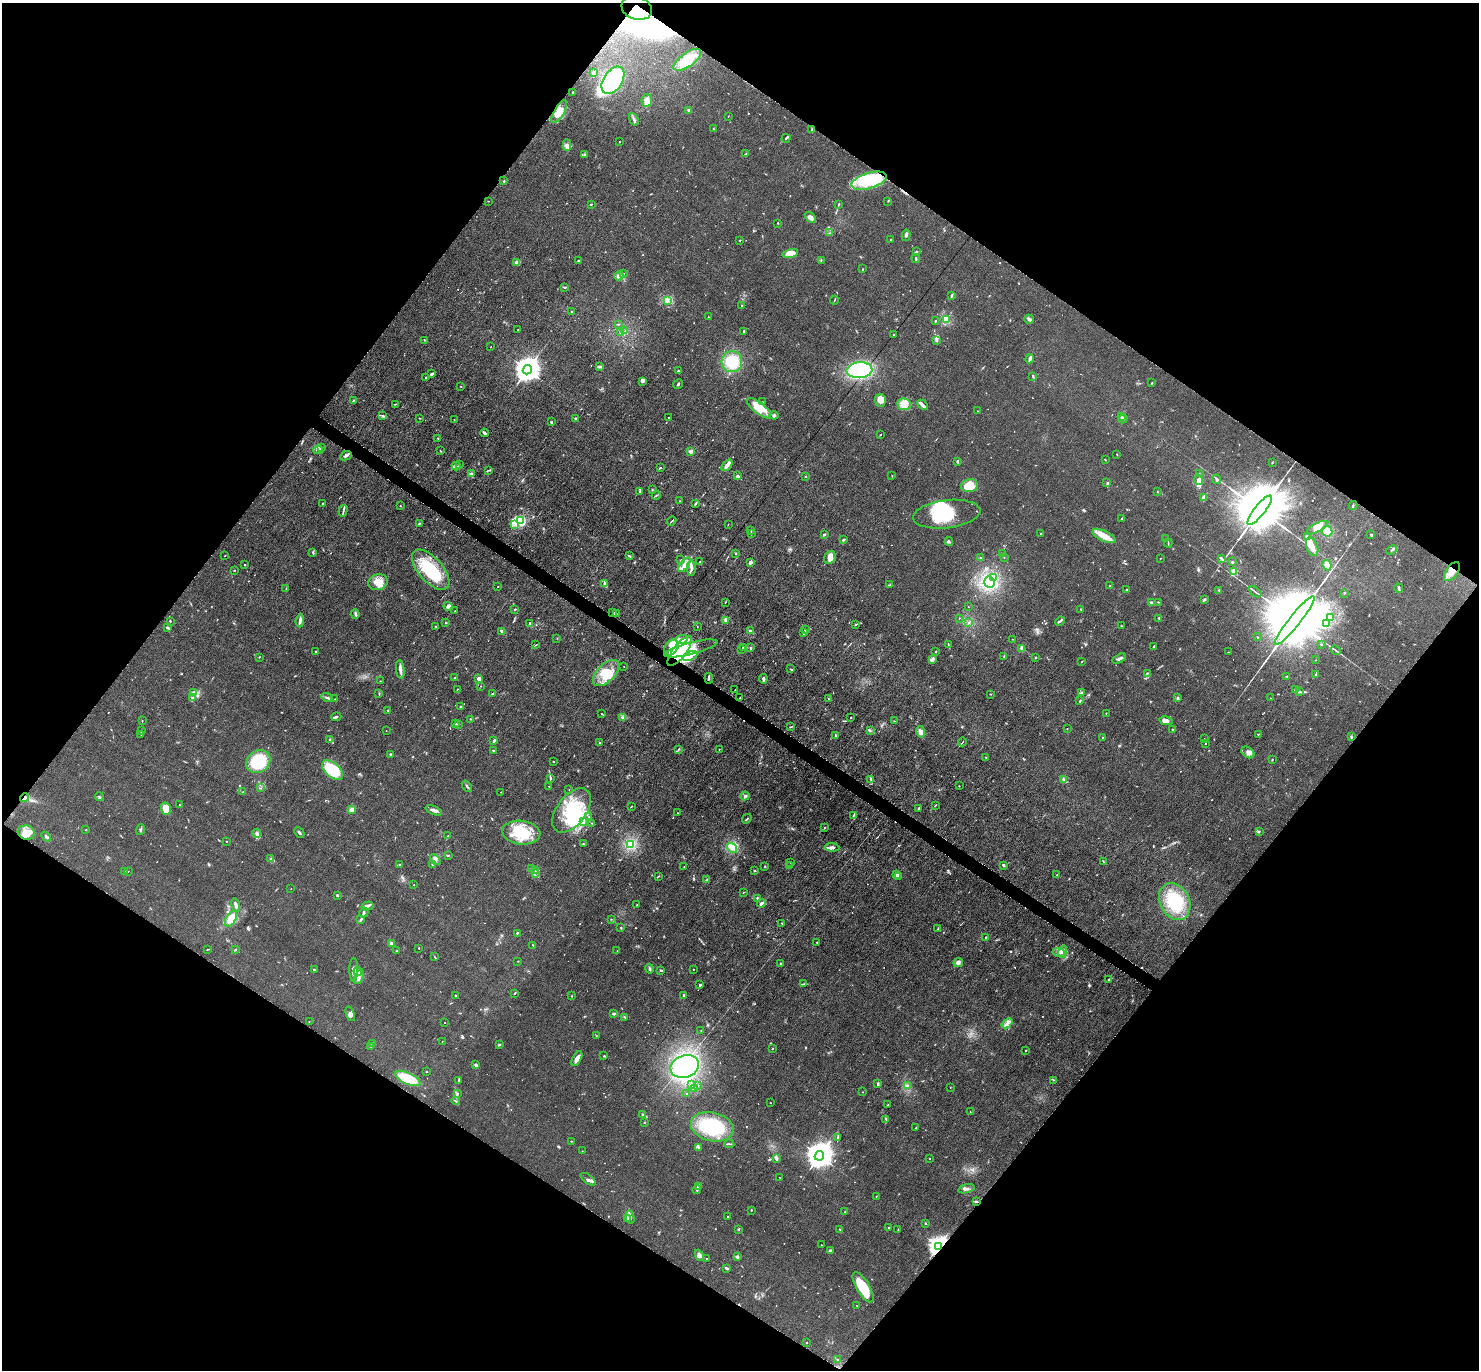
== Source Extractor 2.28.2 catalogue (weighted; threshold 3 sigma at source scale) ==
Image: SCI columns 44-5951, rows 447-5918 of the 6080 x 6070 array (HDU 1 of 3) = the unmasked area's bounding box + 8 px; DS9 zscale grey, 4 x 4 block average (1 PNG px = mean of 4 x 4 image px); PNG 1481 x 1372 px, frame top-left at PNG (2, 3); each listed source drawn as its Kron ellipse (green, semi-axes under 4 px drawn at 4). Shown black and unused: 50% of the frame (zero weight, under 3 of 6 exposures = <1% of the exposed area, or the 3 px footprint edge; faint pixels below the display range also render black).
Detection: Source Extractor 2.28.2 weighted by HDU 2 'WHT'. Background 0.034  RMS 0.0039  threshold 0.0158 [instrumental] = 3 sigma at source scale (4.09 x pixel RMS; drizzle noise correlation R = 1.36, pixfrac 0.8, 0.05/0.05 arcsec/px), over >= 5 px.
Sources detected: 964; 11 too faint to see at this stretch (4 x 4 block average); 18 inside a brighter object's white glare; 5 cosmic-ray / hot-pixel residue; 4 long thin detections or spike segments (spike, bleed or trail) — neither listed nor drawn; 24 coinciding with a brighter row at this scale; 82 inside a brighter listed object's ellipse — not listed separately; of the other 820, all 500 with FLUX_AUTO >= 0.796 (the completeness limit of this list) listed and drawn (320 fainter detections not listed), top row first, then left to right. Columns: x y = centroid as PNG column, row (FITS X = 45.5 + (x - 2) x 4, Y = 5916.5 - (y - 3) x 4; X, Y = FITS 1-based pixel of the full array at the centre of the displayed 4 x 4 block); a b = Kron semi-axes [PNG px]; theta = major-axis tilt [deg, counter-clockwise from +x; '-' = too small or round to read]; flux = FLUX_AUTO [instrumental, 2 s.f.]
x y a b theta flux
637 8 15 11 -18 54
687 60 16 6 36 56
593 73 2 2 - 8.5
613 80 15 9 56 150
573 92 2 2 - 2.5
647 100 6 5 - 11
689 110 2 2 - 26
559 112 13 5 60 22
728 116 2 2 - 0.8
634 119 6 3 -68 5.2
713 129 2 2 - 2.1
812 129 3 2 - 2.1
786 138 4 2 - 2.2
619 142 2 2 - 0.96
567 145 6 3 -87 5
746 154 2 2 - 2.4
584 155 2 2 - 1.7
504 181 2 2 - 1.9
869 181 18 8 17 110
488 201 2 2 - 0.88
888 201 2 2 - 0.94
591 204 2 2 - 1.7
839 204 3 2 - 1.6
810 217 6 4 -42 8.7
778 223 2 2 - 1.5
830 233 2 2 - 1
906 235 6 3 80 4.8
891 239 2 2 - 2.3
740 240 2 2 - 1.2
916 252 3 2 - 1.7
790 253 8 4 14 32
916 258 4 2 - 2.7
821 260 3 2 - 1.1
578 261 4 2 - 1.5
517 262 3 2 - 15
862 269 4 2 - 1.4
624 273 2 2 - 0.92
619 276 4 4 - 10
564 287 3 2 - 2.7
951 295 3 2 - 2.6
834 300 4 2 - 1.5
667 301 2 2 - 1.8
741 306 2 2 - 1.4
571 312 2 2 - 1.4
708 317 2 2 - 1.2
946 319 2 2 - 160
1029 319 5 2 - 3.8
935 321 2 2 - 7.3
618 324 3 2 - 1.4
518 330 2 2 - 1.3
625 330 2 2 - 0.93
744 331 3 2 - 1.8
621 332 3 2 - 2.7
894 335 3 2 - 0.97
424 340 2 2 - 1.6
937 341 2 2 - 1
491 347 2 2 - 1.7
1030 359 5 2 - 5
732 362 10 10 - 44
599 367 3 3 - 3.1
527 370 5 4 - 3300
860 370 13 8 4 190
678 371 2 2 - 3.3
432 374 3 2 - 6.9
1033 376 2 2 - 0.94
426 378 2 2 - 1.6
643 381 4 4 - 4.4
1152 383 3 2 - 1.6
678 384 5 2 - 2.1
461 386 2 2 - 0.95
353 400 3 2 - 1.6
880 400 6 5 - 17
763 402 2 2 - 0.96
395 404 3 2 - 1.5
904 404 7 6 - 33
923 405 6 3 -46 7.8
759 408 14 5 -39 32
977 411 2 2 - 0.92
774 415 4 2 - 3.5
383 416 4 2 - 3.4
1121 416 2 2 - 1.5
420 418 2 2 - 1
576 418 3 2 - 3.6
669 418 2 2 - 1.2
1123 419 4 3 - 3.3
454 420 2 2 - 0.81
551 422 3 2 - 4
484 433 4 2 - 8.3
880 435 3 2 - 1.3
438 438 2 2 - 1.1
322 448 2 2 - 0.88
318 450 5 3 - 3.8
440 451 2 2 - 1.2
691 451 2 2 - 41
1117 454 2 2 - 1.1
346 456 6 2 26 4.4
1105 460 2 2 - 1.4
957 462 2 2 - 1.6
1272 463 2 2 - 0.97
460 464 2 2 - 0.94
727 465 6 3 48 10
456 466 4 2 - 3.6
660 468 3 2 - 2
489 470 3 2 - 1.7
471 473 3 2 - 3.2
1199 474 2 2 - 0.96
738 476 4 3 - 4.1
806 476 2 2 - 0.84
892 476 2 2 - 0.92
1216 479 5 2 - 3.2
1199 480 5 3 - 14
1107 483 3 2 - 2.1
970 486 8 6 12 51
652 489 2 2 - 1.3
640 491 3 2 - 2.4
1157 492 2 2 - 0.81
656 495 4 2 - 1.8
1204 497 4 2 - 21
679 501 2 2 - 0.8
695 503 3 2 - 2.6
322 504 2 2 - 1.7
1353 505 4 2 - 2.2
400 506 2 2 - 0.82
1260 510 18 5 51 38000
343 511 6 2 75 3.3
947 514 34 14 7 110
1122 518 3 2 - 1.2
521 520 4 3 - 160
672 521 5 2 - 2.4
419 524 3 2 - 1.9
728 524 2 2 - 0.91
514 525 4 2 - 3.4
1317 528 11 4 29 20
751 531 2 2 - 1.4
1327 531 5 5 - 20
751 533 2 2 - 0.98
1041 534 2 2 - 1.4
824 535 3 2 - 3.5
1371 535 3 2 - 1.9
1104 536 12 5 -27 25
1307 536 3 2 - 2.3
1166 538 2 2 - 1.3
844 540 3 2 - 3.8
949 542 4 2 - 3.3
1168 543 4 2 - 1.8
1312 547 10 5 -69 19
1391 550 5 2 - 2.1
313 553 4 2 - 2
736 554 2 2 - 0.95
1002 554 2 2 - 1.3
225 556 2 2 - 0.82
630 556 2 2 - 2.1
1004 557 2 2 - 0.99
830 558 6 5 - 12
981 558 3 2 - 2.7
1160 558 2 2 - 1.3
1221 558 3 2 - 3.5
681 560 3 2 - 1.3
700 562 2 2 - 0.81
1232 562 2 2 - 3.8
750 563 4 3 - 3.1
245 565 2 2 - 1.5
684 565 8 3 52 12
1327 565 5 3 - 17
691 568 8 3 -88 7.1
431 570 25 12 -48 110
234 571 2 2 - 1.4
1234 571 2 2 - 91
1452 572 11 5 54 19
993 577 2 2 - 1.3
378 582 9 8 - 26
989 582 6 5 - 19
605 584 4 2 - 3.2
889 585 3 2 - 1.7
1110 586 2 2 - 1.9
498 587 2 2 - 1.6
1399 588 5 2 - 2.5
286 589 4 2 - 1.5
1126 590 2 2 - 1.8
1219 590 2 2 - 1.2
1255 592 7 2 -41 2.7
1344 593 2 2 - 1.2
1205 599 3 3 - 2.8
725 602 2 2 - 1
1158 602 2 2 - 1.1
1152 603 2 2 - 27
448 607 5 3 - 4.5
968 607 2 2 - 1.2
515 609 2 2 - 2
1081 609 2 2 - 1.8
455 611 2 2 - 0.84
613 613 3 2 - 2.1
355 614 5 3 - 3.9
617 614 2 2 - 1.1
1330 617 2 2 - 1.3
959 618 2 2 - 0.89
1159 618 3 2 - 1.6
726 620 4 3 - 6.2
170 621 2 2 - 1.2
300 621 7 2 85 6.4
1060 621 5 2 - 2.6
1295 621 31 5 51 68000
969 622 2 2 - 1.7
445 623 2 2 - 0.98
1327 623 2 2 - 1
530 624 4 2 - 2.9
856 624 2 2 - 2.3
1121 626 2 2 - 0.92
436 627 4 3 - 3
697 627 2 2 - 0.88
168 628 3 2 - 3.6
805 630 2 2 - 1.2
502 631 3 3 - 5.2
750 631 3 2 - 2.7
804 633 3 2 - 2.2
1257 637 2 2 - 1.4
557 639 2 2 - 0.87
682 639 6 3 10 15
1012 639 2 2 - 0.93
948 644 3 2 - 1.2
1321 644 2 2 - 1
536 645 2 2 - 0.95
1154 646 2 2 - 2.1
671 647 9 6 54 21
743 647 3 2 - 1.8
691 648 27 6 14 43
751 648 2 2 - 2.1
1022 648 2 2 - 39
741 650 2 2 - 0.88
1336 650 5 2 - 2.7
680 651 18 6 53 96
936 651 3 2 - 1
316 652 2 2 - 3.4
1228 652 2 2 - 1
690 656 7 4 23 18
1004 656 2 2 - 0.92
259 657 2 2 - 1.1
1035 657 3 2 - 1.1
1119 659 7 3 27 6
933 660 4 3 - 4.6
1316 660 2 2 - 0.96
1082 662 2 2 - 0.95
624 666 2 2 - 0.81
791 669 2 2 - 0.85
400 670 9 3 -82 8.5
606 673 16 8 45 42
1147 673 2 2 - 1.6
1316 675 3 2 - 1.3
1286 676 2 2 - 1
454 678 2 2 - 1.7
709 678 5 2 - 3
479 679 2 2 - 27
763 679 5 2 - 4.4
380 681 2 2 - 0.82
481 686 2 2 - 0.85
457 689 2 2 - 1.6
735 690 3 2 - 1.2
1295 690 2 2 - 4.4
1300 692 2 2 - 1.8
194 693 4 3 - 3.9
1081 693 2 2 - 0.95
379 694 4 2 - 1.8
493 694 3 2 - 1.3
991 694 2 2 - 1.1
1177 697 3 2 - 1.9
192 698 3 2 - 1.7
327 698 6 2 -20 4.1
740 698 2 2 - 2.3
1270 698 2 2 - 1.2
335 699 2 2 - 0.82
829 699 2 2 - 1.1
1080 701 3 2 - 2.4
461 706 3 2 - 1.3
388 711 2 2 - 1.1
1106 713 2 2 - 1.5
602 714 2 2 - 1.1
336 717 5 2 - 3.1
622 717 3 2 - 2.6
851 717 2 2 - 1.4
470 719 2 2 - 1
142 721 2 2 - 1.1
894 721 2 2 - 1.4
1166 721 7 3 -12 11
456 723 2 2 - 2.9
459 724 3 2 - 1.6
790 727 3 2 - 1.2
1067 729 2 2 - 0.8
1173 729 3 2 - 1.6
870 730 2 2 - 0.8
142 731 4 2 - 2
386 731 2 2 - 0.82
921 732 6 3 -79 13
141 734 2 2 - 0.87
1258 734 2 2 - 1.4
836 736 2 2 - 2.1
1103 737 2 2 - 3.1
1351 737 2 2 - 2.3
1204 739 3 2 - 1.1
330 740 3 2 - 3.3
494 741 4 2 - 3.9
962 742 4 2 - 1.5
600 743 2 2 - 1.6
1206 744 2 2 - 1.1
679 749 3 2 - 1.4
719 749 2 2 - 2.1
493 750 4 2 - 1.4
1248 752 7 5 -37 9.6
391 754 2 2 - 3.4
986 757 3 2 - 1.3
1272 760 2 2 - 1.3
258 762 13 10 40 97
553 762 2 2 - 1.3
333 770 12 7 -39 89
551 778 3 2 - 0.95
871 780 4 2 - 2.4
1063 780 3 2 - 2.5
467 786 6 2 -52 2.9
549 786 2 2 - 1.1
959 786 2 2 - 0.87
261 788 2 2 - 0.94
569 789 2 2 - 1.1
243 792 3 2 - 1.2
501 792 2 2 - 1.1
745 796 4 3 - 4.2
99 797 4 2 - 2.2
25 798 4 3 - 5.8
180 805 3 2 - 0.93
935 805 3 2 - 1.2
631 806 3 2 - 1.4
166 809 6 5 - 43
919 809 4 3 - 3.6
352 810 3 3 - 14
434 810 9 3 -23 8.7
572 810 25 14 53 120
677 813 2 2 - 0.84
853 815 3 2 - 2
589 817 2 2 - 0.8
747 819 5 2 - 2
583 821 3 3 - 3.9
592 823 2 2 - 1.1
825 828 2 2 - 2.3
86 830 2 2 - 1.3
140 830 5 2 - 2.1
1259 831 2 2 - 1.5
26 833 8 7 - 19
257 833 4 3 - 5.8
299 833 6 2 -48 3.6
521 833 19 12 -7 78
448 836 3 2 - 1.1
46 837 5 2 - 3.3
226 841 2 2 - 1.9
583 844 3 2 - 1.7
631 845 4 3 - 8.3
832 847 7 3 -5 7.1
732 848 6 2 -38 6.2
448 855 3 2 - 1.3
270 859 2 2 - 0.98
435 859 6 2 -44 4.3
1103 861 3 2 - 1.2
790 862 2 2 - 1
432 864 3 2 - 0.86
400 865 2 2 - 0.97
1004 865 3 2 - 3.7
765 866 2 2 - 1
789 866 2 2 - 2.1
684 867 2 2 - 1.9
532 868 3 2 - 1.3
535 870 2 2 - 0.8
124 871 2 2 - 1.2
128 871 2 2 - 1.2
754 871 2 2 - 1.5
535 873 2 2 - 0.89
896 875 2 2 - 27
1057 875 3 2 - 1.2
658 876 3 2 - 1.2
898 877 2 2 - 1.2
707 880 2 2 - 1.3
414 885 2 2 - 1.4
291 889 2 2 - 1.2
743 892 4 2 - 0.89
337 896 3 2 - 2.1
757 898 3 2 - 3.1
1175 902 19 14 -62 83
761 903 4 2 - 5.8
236 905 7 2 -76 8.2
637 905 2 2 - 1
367 906 6 2 14 4.4
364 913 5 2 - 2.8
231 919 9 4 60 35
361 919 3 2 - 3.3
611 919 2 2 - 0.99
782 923 3 2 - 1.5
621 928 2 2 - 1.7
938 929 3 2 - 1.8
517 933 3 2 - 1.3
986 937 2 2 - 0.96
817 942 2 2 - 2.4
391 943 2 2 - 11
533 945 3 2 - 1.9
419 948 2 2 - 1.2
236 949 3 2 - 1.3
207 950 2 2 - 0.81
397 951 2 2 - 2.2
617 951 2 2 - 0.89
1059 952 6 2 -12 4.7
1063 952 6 4 76 8
435 957 4 2 - 1.4
518 961 2 2 - 0.81
958 962 5 2 - 4.3
781 964 2 2 - 2.1
314 969 3 2 - 2.7
650 969 5 2 - 3.4
693 969 2 2 - 1
354 970 12 4 89 11
661 970 2 2 - 3.6
358 972 4 3 - 5.7
359 977 8 3 70 8.1
1109 980 4 2 - 1.9
804 984 2 2 - 1.3
700 985 2 2 - 2.3
514 994 2 2 - 1.4
456 995 2 2 - 6.5
684 995 2 2 - 4.5
572 996 2 2 - 1.2
350 1014 8 4 -69 6.6
614 1014 4 2 - 7.7
625 1017 4 2 - 2.2
309 1022 2 2 - 1.7
445 1022 2 2 - 1.3
1007 1023 6 3 40 6.7
701 1031 2 2 - 0.92
596 1036 2 2 - 0.92
442 1042 2 2 - 1
372 1044 2 2 - 2.6
499 1045 2 2 - 3.2
370 1046 2 2 - 0.95
772 1048 2 2 - 1.3
1026 1051 2 2 - 4.3
604 1056 3 2 - 1.2
577 1059 8 3 61 11
476 1065 2 2 - 16
685 1066 14 11 20 71
426 1072 2 2 - 1
408 1078 13 5 -24 58
1054 1080 2 2 - 1.1
458 1081 2 2 - 2.3
878 1084 3 2 - 3
692 1085 2 2 - 2.4
697 1086 3 2 - 2.6
908 1086 2 2 - 2.2
950 1087 2 2 - 1.3
694 1088 3 2 - 2.8
862 1092 2 2 - 1.3
458 1093 2 2 - 1.1
687 1094 2 2 - 4.5
456 1101 4 2 - 1.8
770 1103 2 2 - 1.5
887 1105 2 2 - 0.91
970 1112 2 2 - 0.87
642 1115 2 2 - 0.97
886 1120 3 2 - 2.4
644 1123 2 2 - 0.93
712 1127 22 14 -13 120
916 1127 3 2 - 0.96
838 1137 4 2 - 2
572 1141 2 2 - 0.99
729 1144 5 2 - 2.3
699 1147 4 3 - 3.4
582 1151 2 2 - 1.1
819 1156 5 4 - 4300
777 1158 4 2 - 5.1
929 1159 2 2 - 1.4
780 1178 3 2 - 0.85
588 1179 9 2 -37 4.6
698 1186 4 2 - 5.4
697 1189 4 2 - 3.2
966 1189 8 3 13 5.7
876 1196 3 2 - 1.1
976 1201 2 2 - 2.3
751 1210 2 2 - 3.1
845 1212 2 2 - 0.84
727 1216 2 2 - 0.83
630 1217 6 2 -76 5.2
628 1219 2 2 - 2
925 1223 2 2 - 2.6
889 1228 2 2 - 4.2
739 1229 2 2 - 1.8
840 1229 2 2 - 1
898 1230 3 2 - 1
821 1245 2 2 - 1.3
938 1246 3 2 - 1400
830 1251 3 2 - 5
699 1255 6 3 -67 6.7
737 1257 3 2 - 4.8
706 1258 2 2 - 1.9
727 1268 4 3 - 2.8
863 1287 17 6 -59 69
857 1305 3 2 - 1.1
807 1343 2 2 - 2.2
838 1360 2 2 - 2.8
Overlapping masked pixels (flux is a lower limit): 5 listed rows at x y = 637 8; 680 651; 25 798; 26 833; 938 1246
Diffuse or blended objects may show on this block-average render without a row.